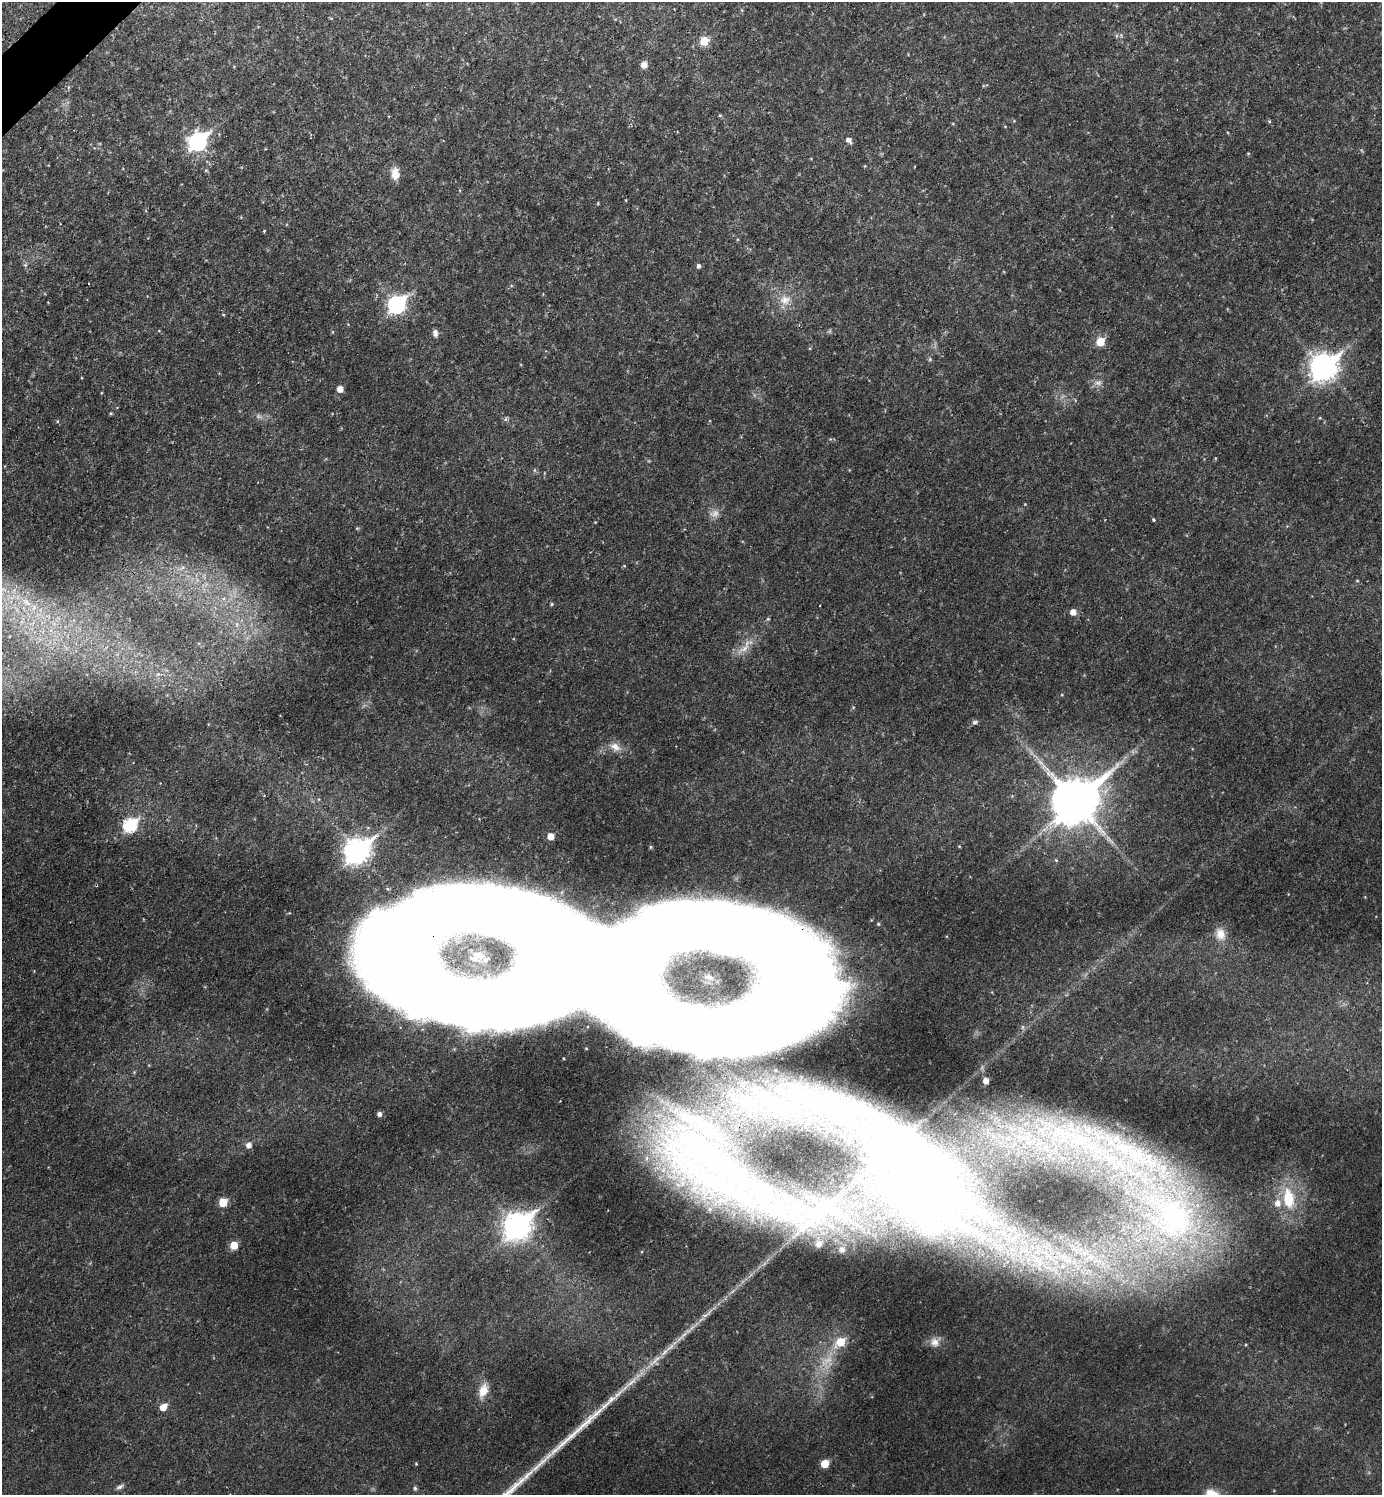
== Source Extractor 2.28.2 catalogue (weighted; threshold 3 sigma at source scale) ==
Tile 11 of 4 x 4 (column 3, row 3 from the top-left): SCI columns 2916-4295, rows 1496-2988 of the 5973 x 5975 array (HDU 1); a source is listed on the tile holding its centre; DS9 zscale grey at full resolution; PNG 1384 x 1497 px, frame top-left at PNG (2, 2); no overlay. Shown black and unused: <1% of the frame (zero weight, under 2 of 3 exposures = <1% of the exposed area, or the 3 px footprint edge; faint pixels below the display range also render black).
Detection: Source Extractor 2.28.2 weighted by HDU 2 'WHT'; one run over the whole footprint, this tile lists its part. Background 0.0392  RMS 0.0076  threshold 0.0341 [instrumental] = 3 sigma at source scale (4.5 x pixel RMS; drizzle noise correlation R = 1.50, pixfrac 1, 0.05/0.05 arcsec/px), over >= 5 px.
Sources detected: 73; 1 too faint to see at this stretch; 3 inside a brighter object's white glare — not listed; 9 inside a brighter listed object's ellipse — not listed separately; the other 60 listed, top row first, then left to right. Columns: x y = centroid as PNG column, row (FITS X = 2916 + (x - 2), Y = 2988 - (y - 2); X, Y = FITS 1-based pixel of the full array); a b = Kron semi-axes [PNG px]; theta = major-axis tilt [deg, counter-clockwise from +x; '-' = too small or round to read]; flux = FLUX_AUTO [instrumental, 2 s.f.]
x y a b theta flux
704 41 6 6 - 18
644 65 7 7 - 3.9
720 115 5 4 - 0.77
1269 121 5 3 - 0.71
849 140 7 5 -47 3.1
198 141 9 7 43 230
395 174 14 9 -86 7.4
598 203 5 3 - 0.63
698 266 6 5 - 1.6
785 300 14 11 15 7.9
397 304 9 7 45 190
435 333 9 5 -81 2.6
1100 341 6 6 - 15
930 359 5 5 - 1.1
1324 367 11 9 42 690
340 389 5 5 - 6.5
1320 418 5 3 - 0.58
715 514 11 8 27 4.3
1154 520 3 3 - 1.4
552 604 4 4 - 0.84
1073 612 6 6 - 4.8
768 619 5 4 - 0.81
237 624 7 4 90 2
744 649 16 7 37 6.2
158 674 6 4 18 1.3
975 722 7 5 15 1.5
615 747 14 9 -34 5.5
1076 801 15 13 43 3100
130 825 8 6 43 81
551 836 5 5 - 8.2
357 851 11 9 42 530
1056 860 5 4 - 0.78
1220 934 15 12 -71 8.6
405 954 129 107 50 1000
807 981 139 83 50 490
986 1081 5 5 - 4.7
828 1106 35 15 -27 33
379 1114 5 5 - 2.7
249 1145 6 6 - 3.8
1092 1147 62 19 -25 99
912 1164 101 45 -49 330
708 1177 198 38 -30 240
1288 1198 26 14 -82 26
223 1202 6 5 - 17
1170 1216 102 69 -45 320
518 1226 11 9 45 630
234 1245 5 5 - 14
1038 1262 18 11 -44 15
707 1314 19 4 34 4.3
840 1342 9 7 40 17
935 1342 12 12 - 6.5
828 1360 14 7 26 6.3
655 1361 25 3 42 6.1
631 1382 24 4 40 7.4
483 1391 15 9 71 10
163 1407 6 5 - 7.8
416 1464 4 4 - 0.62
825 1464 5 5 - 15
119 1487 10 5 27 1.9
415 1488 6 5 - 1.3
Overlapping masked pixels (flux is a lower limit): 2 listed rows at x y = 405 954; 807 981
Unlisted compact peaks at least as high as the median listed source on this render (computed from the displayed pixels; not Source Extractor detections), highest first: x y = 611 1399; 526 1476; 555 1450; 543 1461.